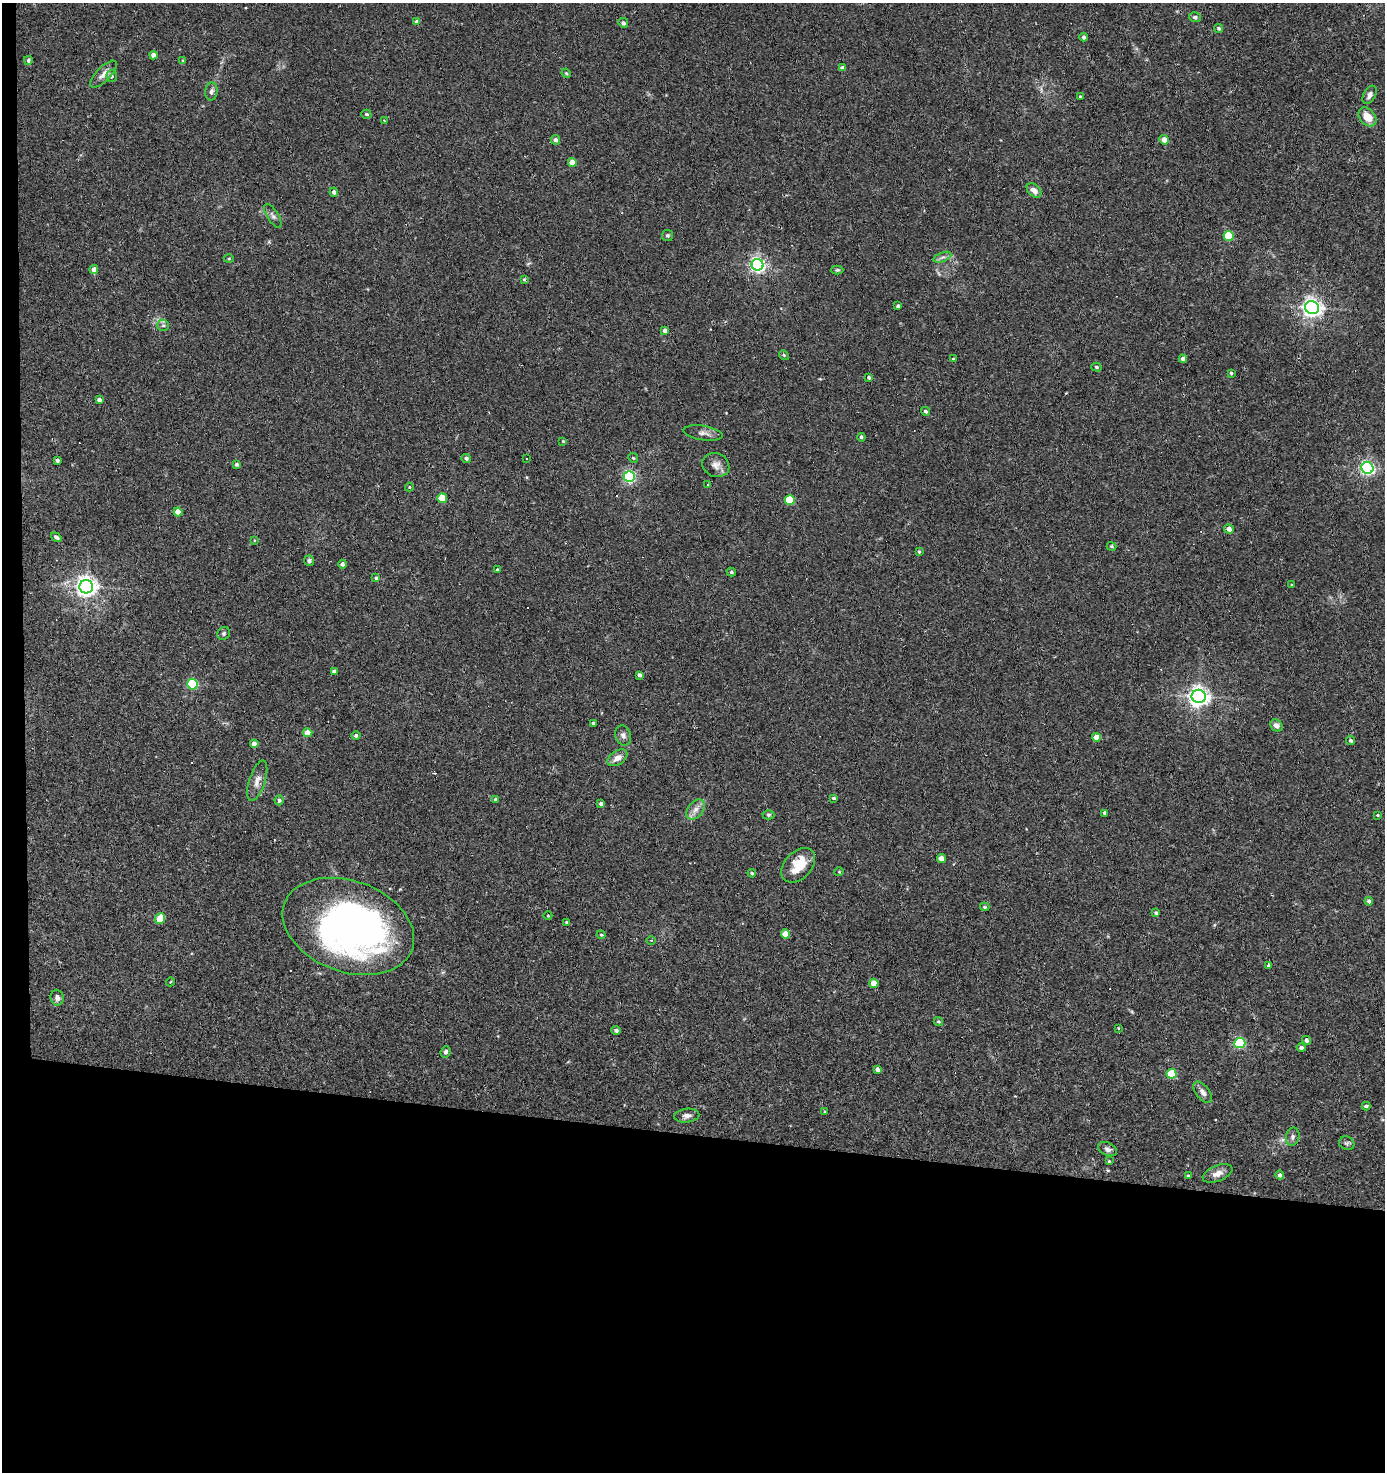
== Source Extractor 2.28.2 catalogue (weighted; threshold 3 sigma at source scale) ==
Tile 7 of 3 x 3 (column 1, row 3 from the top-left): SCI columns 188-1570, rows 1-1470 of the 4435 x 4410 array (HDU 1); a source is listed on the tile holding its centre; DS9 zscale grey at full resolution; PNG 1387 x 1474 px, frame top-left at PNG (2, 3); each listed source drawn as its Kron ellipse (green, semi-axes under 4 px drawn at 4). Shown black and unused: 24% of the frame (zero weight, under 2 of 3 exposures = <1% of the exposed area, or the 3 px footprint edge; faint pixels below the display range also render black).
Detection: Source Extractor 2.28.2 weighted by HDU 2 'WHT'; one run over the whole footprint, this tile lists its part. Background 0.0536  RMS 0.0051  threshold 0.023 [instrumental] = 3 sigma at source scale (4.5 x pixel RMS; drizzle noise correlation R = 1.50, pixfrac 1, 0.05/0.05 arcsec/px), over >= 5 px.
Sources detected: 145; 2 inside a brighter object's white glare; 9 cosmic-ray / hot-pixel residue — neither listed nor drawn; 1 inside a brighter listed object's ellipse — not listed separately; the other 133 listed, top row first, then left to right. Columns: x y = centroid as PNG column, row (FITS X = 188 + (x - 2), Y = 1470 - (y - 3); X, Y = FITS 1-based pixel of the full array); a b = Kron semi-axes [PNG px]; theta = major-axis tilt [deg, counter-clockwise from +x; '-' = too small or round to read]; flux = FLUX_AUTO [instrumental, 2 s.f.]
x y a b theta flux
1195 17 6 4 -16 1.1
417 22 4 4 - 2.2
623 23 5 4 - 1.2
1219 28 4 4 - 0.78
1084 37 4 3 - 0.88
153 55 4 4 - 2.7
28 60 4 4 - 1
183 61 4 3 - 0.42
842 68 4 3 - 1.9
566 73 5 4 - 0.52
104 74 17 7 46 3.3
111 76 6 5 - 1.4
211 91 9 6 81 1.6
1370 95 10 6 61 2.1
1080 96 3 2 - 0.5
366 114 5 4 - 1
1367 117 10 7 -48 6.8
384 120 3 2 - 0.39
556 140 5 4 - 1.5
1164 140 5 4 - 3.7
572 162 4 4 - 6.4
1034 190 8 5 -44 2.5
334 192 4 4 - 1.7
273 216 13 5 -58 1.7
668 235 5 5 - 0.77
1229 236 5 5 - 23
942 257 9 4 21 1.6
229 259 5 3 - 0.47
757 265 6 5 - 150
94 270 4 4 - 2.8
837 270 6 4 0 0.77
524 280 4 3 - 0.53
898 306 3 3 - 0.84
1312 308 7 6 - 260
163 325 6 5 - 1
665 331 4 4 - 2.6
784 355 5 4 - 0.65
953 359 4 3 - 0.49
1183 359 4 4 - 2
1096 367 5 4 - 0.74
1231 373 4 4 - 0.63
869 377 4 4 - 0.86
99 400 4 4 - 1.7
925 411 4 4 - 1
703 433 20 7 -9 2.8
861 437 4 3 - 0.94
563 441 3 3 - 0.47
466 458 4 4 - 1.2
526 458 3 3 - 0.55
633 458 5 4 - 0.62
57 460 3 3 - 1.2
237 464 4 3 - 1.2
716 465 14 11 -25 3.4
1367 468 6 5 - 120
629 477 5 5 - 76
707 484 3 3 - 2.4
409 487 4 4 - 0.46
442 498 5 4 - 15
790 500 5 4 - 20
178 512 4 4 - 6.4
1229 529 5 4 - 2.7
56 537 6 4 -35 1.2
254 540 3 2 - 0.37
1111 546 5 4 - 0.66
919 552 3 3 - 0.57
309 561 5 5 - 1.4
342 564 4 4 - 1.5
497 570 3 3 - 1.2
731 572 5 4 - 0.74
376 578 4 3 - 0.7
1292 585 3 3 - 0.47
86 587 7 6 - 300
224 633 7 6 - 0.93
334 671 4 4 - 1.8
640 675 4 3 - 1.6
192 684 5 5 - 38
1199 696 7 6 - 290
593 723 4 3 - 0.79
1276 726 7 5 -43 2.3
308 733 4 4 - 5.7
623 735 10 7 -69 1.9
356 736 4 4 - 1.1
1096 737 4 4 - 5.1
1351 740 4 4 - 1.2
254 744 4 4 - 2.8
617 758 11 7 34 3.6
257 781 21 8 72 3.9
834 798 3 3 - 0.87
495 799 4 4 - 0.72
279 800 5 4 - 1.2
601 804 4 3 - 1.3
695 810 11 7 51 3.1
1105 813 4 3 - 1.3
768 815 6 4 1 0.76
1378 815 3 3 - 0.45
941 858 4 4 - 4
798 865 20 13 47 11
839 872 4 4 - 0.49
752 873 4 4 - 0.73
1369 901 4 4 - 1.6
985 907 5 3 - 0.68
1156 913 4 3 - 0.89
548 916 4 3 - 0.37
160 919 5 5 - 15
566 922 3 3 - 0.39
348 926 68 45 -20 220
786 934 5 4 - 7.6
601 935 4 3 - 0.57
651 940 5 3 - 0.5
1268 965 4 3 - 4.2
170 982 4 3 - 0.39
874 983 5 4 - 6
57 998 8 6 -84 1.9
938 1022 5 4 - 0.69
1118 1028 4 3 - 0.33
616 1030 4 4 - 1.3
1307 1040 4 4 - 2
1240 1043 5 5 - 50
1301 1048 4 4 - 1.4
446 1052 6 5 - 1.1
877 1069 4 4 - 1.8
1172 1074 5 4 - 18
1203 1092 12 6 -51 2.5
1366 1106 4 3 - 1.1
825 1112 4 3 - 0.47
687 1116 12 7 7 2.1
1293 1137 9 6 78 1.6
1347 1143 8 6 -24 1.1
1107 1149 10 6 -24 1.6
1109 1161 3 3 - 0.53
1218 1173 15 8 22 3.6
1280 1175 4 4 - 1.6
1188 1176 4 3 - 0.57